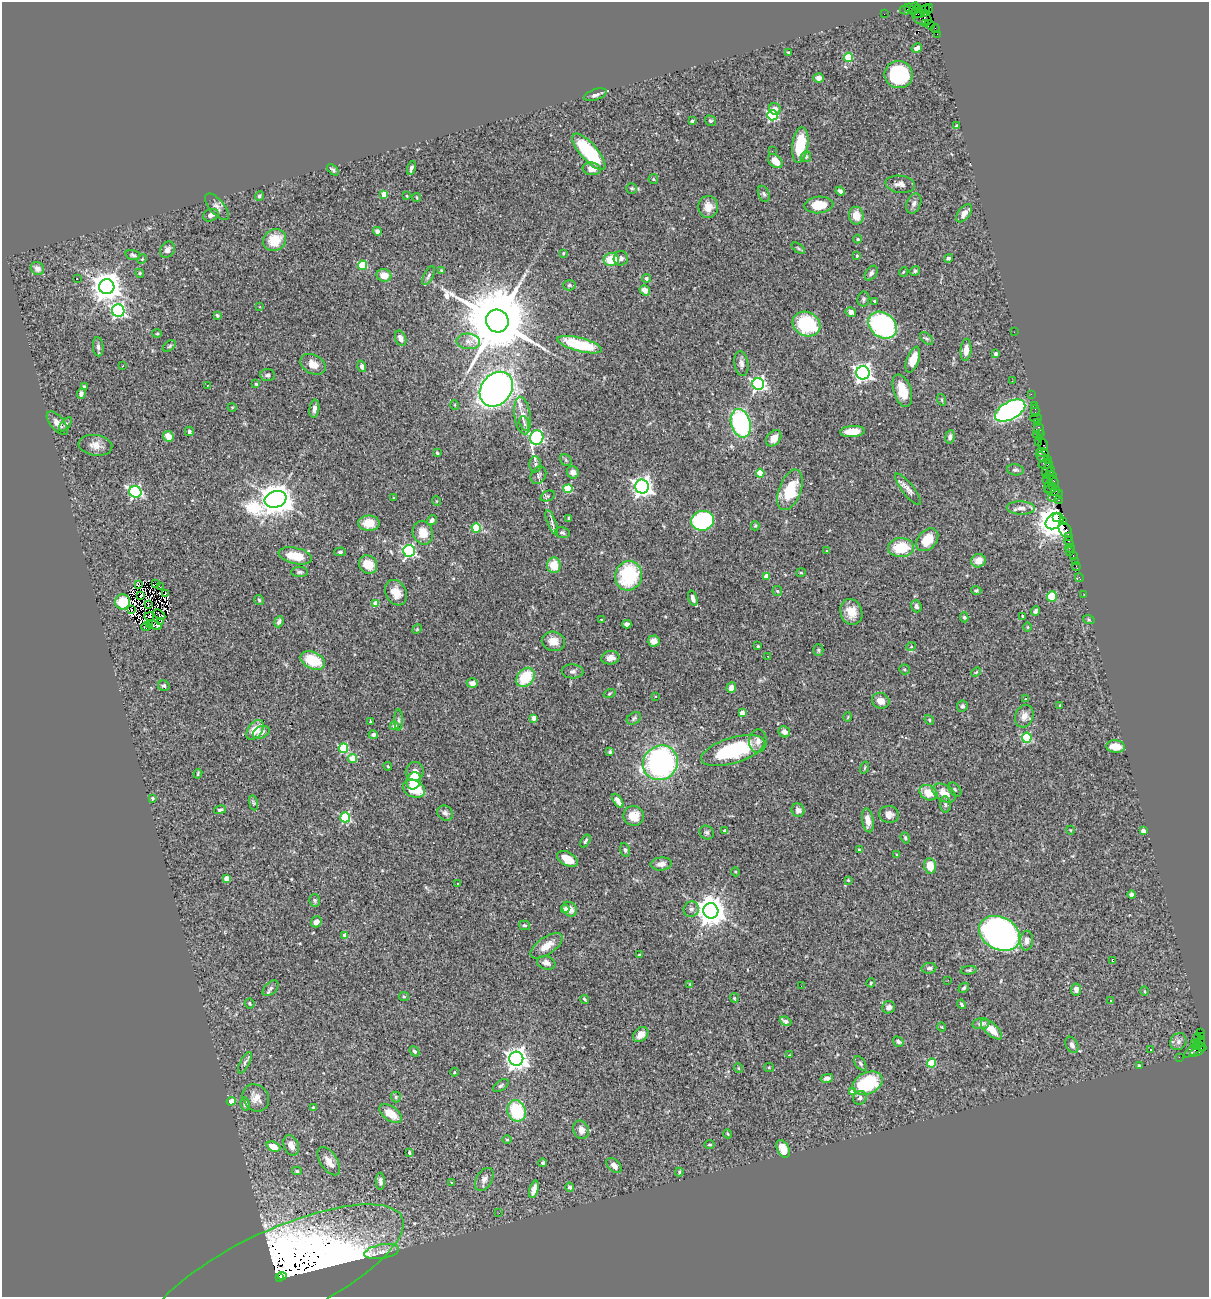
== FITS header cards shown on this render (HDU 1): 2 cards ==
NAXIS1  =                 1207
NAXIS2  =                 1295

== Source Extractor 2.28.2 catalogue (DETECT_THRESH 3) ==
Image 1207 x 1295 px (HDU 1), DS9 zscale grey, 1 PNG px = 1 image px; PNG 1211 x 1299 px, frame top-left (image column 1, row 1295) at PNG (2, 2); each listed source drawn as its Kron ellipse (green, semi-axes under 4 px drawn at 4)
Background 1.41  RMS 0.051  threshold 0.153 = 3 sigma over >= 5 px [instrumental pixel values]
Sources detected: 416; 8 with non-positive FLUX_AUTO (blend fragments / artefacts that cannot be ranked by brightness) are neither listed nor drawn; the other 408 listed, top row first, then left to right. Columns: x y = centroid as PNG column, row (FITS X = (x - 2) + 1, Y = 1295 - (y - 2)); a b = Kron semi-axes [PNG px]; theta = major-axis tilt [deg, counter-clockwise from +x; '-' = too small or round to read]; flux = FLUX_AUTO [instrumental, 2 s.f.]
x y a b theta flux
909 8 4 4 - 180
914 8 6 3 66 83
918 8 2 2 - 42
929 9 5 3 - 37
905 10 5 2 - 260
924 10 6 3 33 57
918 13 7 5 -1 610
924 13 3 2 - 160
884 14 2 2 - 21
923 18 10 6 -15 460
926 23 3 2 - 50
930 25 5 3 - 150
935 29 4 2 - 110
937 34 3 2 - 14
917 48 5 4 - 16
788 52 3 3 - 4.4
849 57 4 4 - 150
899 75 14 13 - 240
819 78 5 4 - 16
595 95 12 5 18 12
775 109 6 6 - 18
772 115 5 5 - 380
692 121 4 3 - 6.5
710 121 6 4 -32 5.6
957 126 4 4 - 4.8
800 145 18 8 82 110
772 151 2 2 - 41
589 152 23 8 -49 250
806 157 5 5 - 8
775 161 8 6 -42 32
411 168 7 4 73 9.1
592 169 9 6 -8 22
333 170 7 4 -43 7.1
653 179 5 4 - 3.6
900 184 15 8 -7 20
632 188 5 5 - 5
840 191 5 3 - 5.5
384 194 4 4 - 57
764 194 8 5 -66 7.5
259 196 5 4 - 7.1
407 196 3 3 - 2.9
417 197 4 2 - 3.3
914 203 10 7 67 13
819 205 14 8 4 77
217 207 16 7 -49 17
708 207 11 9 88 32
964 213 10 5 53 27
211 215 8 6 20 12
856 216 9 7 -81 46
377 231 4 4 - 12
858 239 4 4 - 3.1
275 240 12 10 32 75
798 248 7 4 -36 4.8
167 250 9 7 56 17
563 253 3 2 - 3
133 255 7 5 -16 7
857 256 4 3 - 2.9
621 258 7 7 - 10
948 258 4 4 - 6.5
142 259 5 4 - 3.8
611 259 7 6 - 100
362 265 5 4 - 160
37 269 7 6 - 21
441 270 4 3 - 3.1
915 271 5 4 - 5.8
903 272 5 3 - 2.7
140 273 4 4 - 3.8
871 273 8 5 56 11
384 275 7 6 - 37
428 276 10 4 63 8.8
646 278 4 4 - 8.7
77 279 3 2 - 5.1
569 285 6 5 - 5.7
107 287 7 7 - 5000
645 290 5 4 - 20
863 299 7 6 - 7.8
875 301 3 3 - 7.2
260 307 3 2 - 2.2
118 311 6 6 - 790
851 312 5 4 - 15
217 315 4 3 - 5
497 321 11 11 - 46000
806 324 14 12 -27 220
882 325 15 12 -39 590
1014 332 3 2 - 3.2
157 334 5 3 - 3.4
401 338 8 5 -68 19
926 339 8 4 -42 6.2
468 341 12 7 -5 23
580 345 23 7 -14 190
169 346 7 4 37 5.5
98 347 9 5 -85 11
966 350 11 5 85 24
996 354 3 3 - 5.4
913 360 13 6 71 49
313 364 13 9 -29 32
741 364 13 7 -81 16
122 366 3 2 - 9
362 366 6 4 -73 10
863 373 7 6 - 1400
267 375 7 6 - 8.1
1012 381 3 2 - 4
256 384 3 3 - 4.2
758 384 6 6 - 880
207 385 2 2 - 2.2
84 387 4 3 - 5.8
496 389 19 15 50 1700
902 391 17 8 -72 70
81 394 5 4 - 11
1031 394 2 2 - 43
942 400 6 3 -72 4.5
455 405 5 3 - 2.6
1034 405 2 2 - 71
232 407 4 3 - 2.6
314 409 9 5 82 13
1010 411 16 8 28 1000
1035 411 6 2 90 110
522 415 19 8 -82 37
1036 418 6 2 0 100
1038 422 4 3 - 130
57 423 14 6 -50 21
524 423 7 4 -73 7.8
741 423 14 9 -74 440
66 424 8 4 48 7.6
1039 429 6 5 - 300
189 431 4 4 - 5.1
852 431 12 5 3 51
1041 434 4 3 - 110
1036 435 4 3 - 100
168 436 6 5 - 34
537 437 7 6 - 570
950 437 7 4 81 9.3
774 438 9 6 49 31
1038 442 3 3 - 240
95 445 17 10 -9 31
1043 445 6 4 -71 210
1042 452 6 3 -19 280
437 453 4 3 - 3.6
1042 457 6 3 -28 110
1047 459 4 2 - 98
566 460 6 5 - 5.4
535 464 8 6 88 10
1046 464 7 4 11 600
1047 469 8 4 63 530
1015 470 8 5 -9 8.2
1051 471 6 3 76 190
573 472 6 6 - 15
760 473 4 4 - 100
538 475 9 7 61 11
1050 475 6 4 8 400
1046 480 2 2 - 79
1054 482 7 3 -65 430
1052 486 4 3 - 280
642 487 7 7 - 1800
1049 487 6 2 75 330
568 489 4 4 - 130
908 489 19 6 -52 19
790 490 21 11 70 130
1052 490 7 5 -6 570
135 492 6 5 - 590
548 496 7 5 25 6.3
1055 496 8 5 30 490
394 498 3 2 - 2.3
276 499 11 8 18 6700
1059 500 4 3 - 150
436 501 5 3 - 2.8
1021 508 14 6 -2 21
1057 517 3 3 - 2400
569 518 3 3 - 5.8
432 520 5 4 - 10
702 521 11 9 11 440
1054 521 10 7 37 8000
1063 521 3 3 - 160
552 522 13 4 -69 11
369 523 10 8 1 46
755 526 4 4 - 4.3
476 528 4 4 - 100
1065 530 8 5 -53 650
423 533 12 10 -69 47
562 533 7 5 -12 6.6
1068 537 3 2 - 120
927 540 13 9 48 65
1069 542 5 3 - 190
901 548 13 9 1 110
1070 548 4 2 - 59
827 550 3 3 - 13
409 551 6 6 - 540
340 552 5 4 - 6.8
1070 552 2 2 - 14
1073 555 3 2 - 120
295 556 17 8 -13 72
978 561 7 6 - 38
1075 561 2 2 - 25
368 565 9 8 - 62
554 565 8 7 - 59
1076 566 4 2 - 70
300 572 8 5 0 6.9
801 573 5 3 - 3.1
629 576 15 13 75 220
766 576 4 4 - 28
1079 578 4 3 - 39
139 584 3 2 - 2.8
155 584 2 2 - 4.2
160 587 3 2 - 3.3
976 590 5 4 - 5.4
777 591 5 5 - 4.4
396 593 13 10 -61 42
165 594 3 2 - 3.9
1084 594 2 2 - 19
141 595 3 2 - 5.8
1052 596 5 5 - 110
693 598 8 4 -74 13
259 600 5 5 - 5
123 602 7 7 - 62
148 604 3 2 - 3.1
376 604 4 4 - 59
916 606 6 5 - 9.3
131 610 3 2 - 6.7
1035 611 4 3 - 8.9
851 612 13 11 -74 44
159 614 6 2 -32 1.4
1023 616 3 3 - 4.6
149 617 5 2 - 2.6
964 617 5 4 - 5.7
602 620 3 2 - 2.4
1089 620 6 4 -19 4.7
160 621 2 2 - 6.2
279 622 6 4 67 10
149 624 3 2 - 0.92
627 624 4 4 - 9
155 625 7 3 -21 6.8
146 626 5 3 - 2.9
1028 627 5 3 - 3
417 629 5 4 - 3.5
553 641 12 9 -11 36
654 641 6 5 - 19
758 646 3 3 - 3.4
911 647 5 3 - 3.2
818 650 5 5 - 5.3
768 656 3 2 - 4.1
610 658 9 6 10 30
313 661 13 8 -24 110
905 669 5 5 - 5.2
573 671 11 7 -3 11
976 672 6 3 44 3.4
525 677 10 8 50 120
472 683 5 5 - 17
164 686 6 5 - 6.5
731 688 5 4 - 24
609 694 6 3 19 3.4
656 696 3 2 - 3.3
1025 698 3 3 - 13
881 701 9 7 -20 23
1060 705 3 3 - 2.4
962 706 6 5 - 9.4
742 713 4 4 - 40
1024 716 11 9 69 24
848 717 5 3 - 2.8
534 718 4 4 - 40
634 718 8 5 31 6.6
399 720 10 4 -90 8.4
929 720 5 4 - 4.2
371 722 4 3 - 5.6
394 726 4 4 - 16
255 730 11 7 55 48
261 732 9 6 26 18
784 732 6 5 - 15
373 735 5 4 - 10
1027 738 5 4 - 260
758 741 12 8 85 20
1115 747 9 6 -5 44
343 748 5 4 - 210
733 750 33 13 17 270
610 752 3 3 - 5.5
353 759 4 4 - 70
660 763 18 17 - 790
388 766 4 3 - 3
865 768 6 3 71 3.2
415 772 10 9 - 26
198 774 5 3 - 4
414 781 9 6 68 69
414 789 12 8 -24 100
955 789 8 5 -48 5.5
928 793 9 7 -28 51
944 793 13 8 -32 37
152 798 3 3 - 6
618 801 8 4 -55 19
253 803 7 3 -81 4.5
945 804 8 5 -84 7.5
220 810 6 4 14 7.3
798 810 7 6 - 14
445 813 8 7 - 12
889 814 10 8 -6 20
634 816 10 9 - 49
345 817 5 5 - 280
868 820 12 5 -82 34
1070 830 4 3 - 2.4
725 831 4 3 - 12
1143 831 4 4 - 26
707 832 7 6 - 7.9
905 838 6 4 -70 4.6
585 841 7 4 58 6
625 850 7 4 -75 6.9
859 850 4 3 - 5.1
897 855 3 3 - 3.2
567 859 11 6 -28 49
661 864 11 6 5 20
930 866 8 6 -83 48
736 872 4 3 - 3.1
226 879 4 4 - 31
848 880 3 3 - 3.3
458 883 3 2 - 5.6
1132 895 4 4 - 19
315 900 6 5 - 6.2
565 909 4 4 - 15
570 909 8 6 -45 26
691 909 8 7 - 14
711 911 8 7 - 4600
316 922 6 5 - 20
524 925 5 4 - 5.3
1000 933 21 16 -28 1200
345 935 4 3 - 21
1027 941 10 6 86 15
546 946 18 8 34 46
639 955 3 3 - 4.4
1113 961 3 2 - 4.3
546 963 9 6 -17 16
929 968 7 5 8 8.9
969 970 8 4 6 6.3
948 980 3 2 - 4.2
871 983 4 3 - 4.4
690 984 3 3 - 3.2
801 986 2 2 - 3.5
271 988 9 5 43 9.4
964 988 6 4 44 6.2
1076 989 6 5 - 14
1144 991 5 3 - 3.3
404 997 5 4 - 4.4
734 998 5 4 - 3.9
585 999 5 3 - 4.9
1111 1000 3 2 - 6.8
250 1003 5 5 - 5.6
961 1004 5 3 - 4.5
889 1007 6 6 - 14
785 1021 6 4 -23 9.3
981 1024 9 5 9 14
942 1027 4 3 - 2.5
991 1029 13 6 -42 51
1201 1032 3 3 - 890
641 1035 8 6 44 25
1197 1037 2 2 - 23
1202 1037 3 3 - 42
898 1042 6 4 -32 7.6
1178 1042 9 7 48 13
1200 1042 5 3 - 240
1194 1043 3 2 - 99
1072 1045 8 6 -64 12
1200 1046 7 4 -26 680
1197 1047 4 3 - 310
1151 1050 3 2 - 4.6
1193 1050 11 3 36 620
414 1051 5 4 - 6
1197 1051 8 3 30 420
789 1055 4 3 - 2.2
1179 1057 2 2 - 31
516 1059 7 7 - 2500
245 1063 12 4 62 9.8
860 1063 8 5 -54 7.3
932 1063 4 4 - 120
1139 1066 3 3 - 4
769 1067 5 4 - 4.4
738 1068 5 3 - 2.9
454 1072 4 3 - 2.8
827 1078 6 4 13 13
867 1083 16 10 25 220
501 1086 9 5 33 7.8
853 1092 4 4 - 38
396 1097 5 5 - 5
256 1098 14 12 -50 35
860 1098 7 6 - 9.3
231 1101 4 4 - 38
245 1104 6 5 - 13
313 1107 3 3 - 4.4
517 1111 11 9 -69 180
391 1113 13 7 -35 55
581 1130 9 7 -67 23
728 1134 4 3 - 2.8
507 1139 5 3 - 3.4
291 1145 11 7 -66 24
709 1145 5 3 - 3.7
273 1147 7 5 -22 40
783 1149 9 6 -65 59
409 1152 4 3 - 5.8
329 1161 16 8 -56 29
543 1163 4 4 - 7
614 1165 9 5 -43 20
297 1171 5 4 - 5.1
679 1172 4 3 - 3.6
484 1179 12 8 59 18
380 1181 8 4 -90 12
452 1183 3 3 - 3.3
570 1187 5 4 - 7.7
534 1189 9 4 74 23
499 1213 2 2 - 7.1
382 1252 18 7 10 24
276 1275 138 44 25 2400
282 1276 4 3 - 260
279 1278 3 2 - 250
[8 non-positive-flux detections neither listed nor drawn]